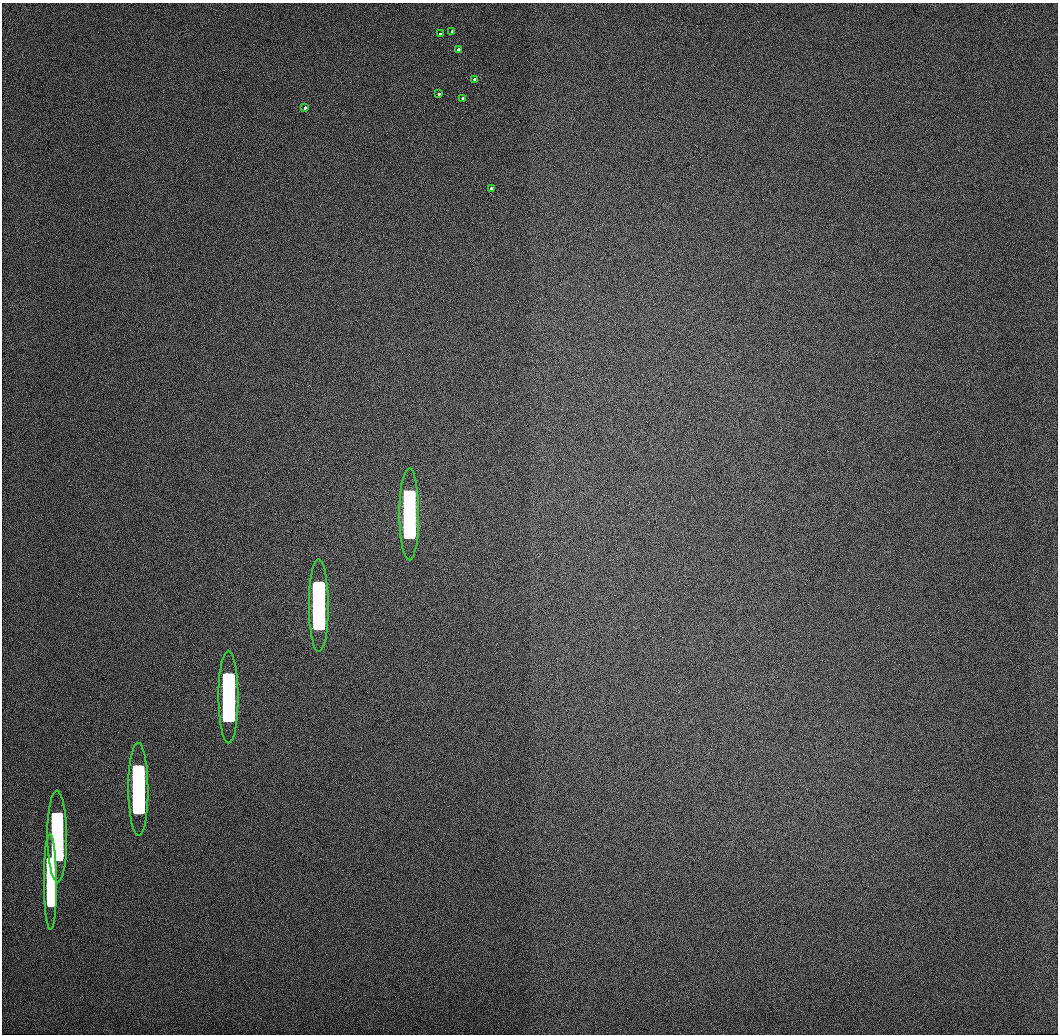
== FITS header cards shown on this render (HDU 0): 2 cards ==
NAXIS1  =                 1056 / Length of Axis 1 (Serial)
NAXIS2  =                 1032 / Length of Axis 2 (Parallel)

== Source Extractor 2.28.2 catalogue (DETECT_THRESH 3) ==
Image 1056 x 1032 px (HDU 0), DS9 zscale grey, 1 PNG px = 1 image px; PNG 1060 x 1036 px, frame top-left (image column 1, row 1032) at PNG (2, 3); each listed source drawn as its Kron ellipse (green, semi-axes under 4 px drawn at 4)
Background 505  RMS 3.2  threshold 9.67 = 3 sigma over >= 5 px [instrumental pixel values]
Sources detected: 14; all 14 listed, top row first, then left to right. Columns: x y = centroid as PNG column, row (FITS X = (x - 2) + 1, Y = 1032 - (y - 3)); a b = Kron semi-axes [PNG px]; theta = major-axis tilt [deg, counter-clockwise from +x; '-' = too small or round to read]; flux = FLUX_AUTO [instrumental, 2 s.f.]
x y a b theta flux
452 31 3 3 - 540
440 34 3 3 - 580
458 49 3 3 - 820
474 79 3 3 - 910
439 94 3 3 - 1000
462 98 3 3 - 990
305 108 3 3 - 860
491 188 3 3 - 1200
409 514 46 10 -90 730000
319 606 46 10 -90 670000
228 697 46 10 -90 560000
138 789 46 10 -90 430000
57 836 46 10 -89 260000
50 882 48 6 -90 130000